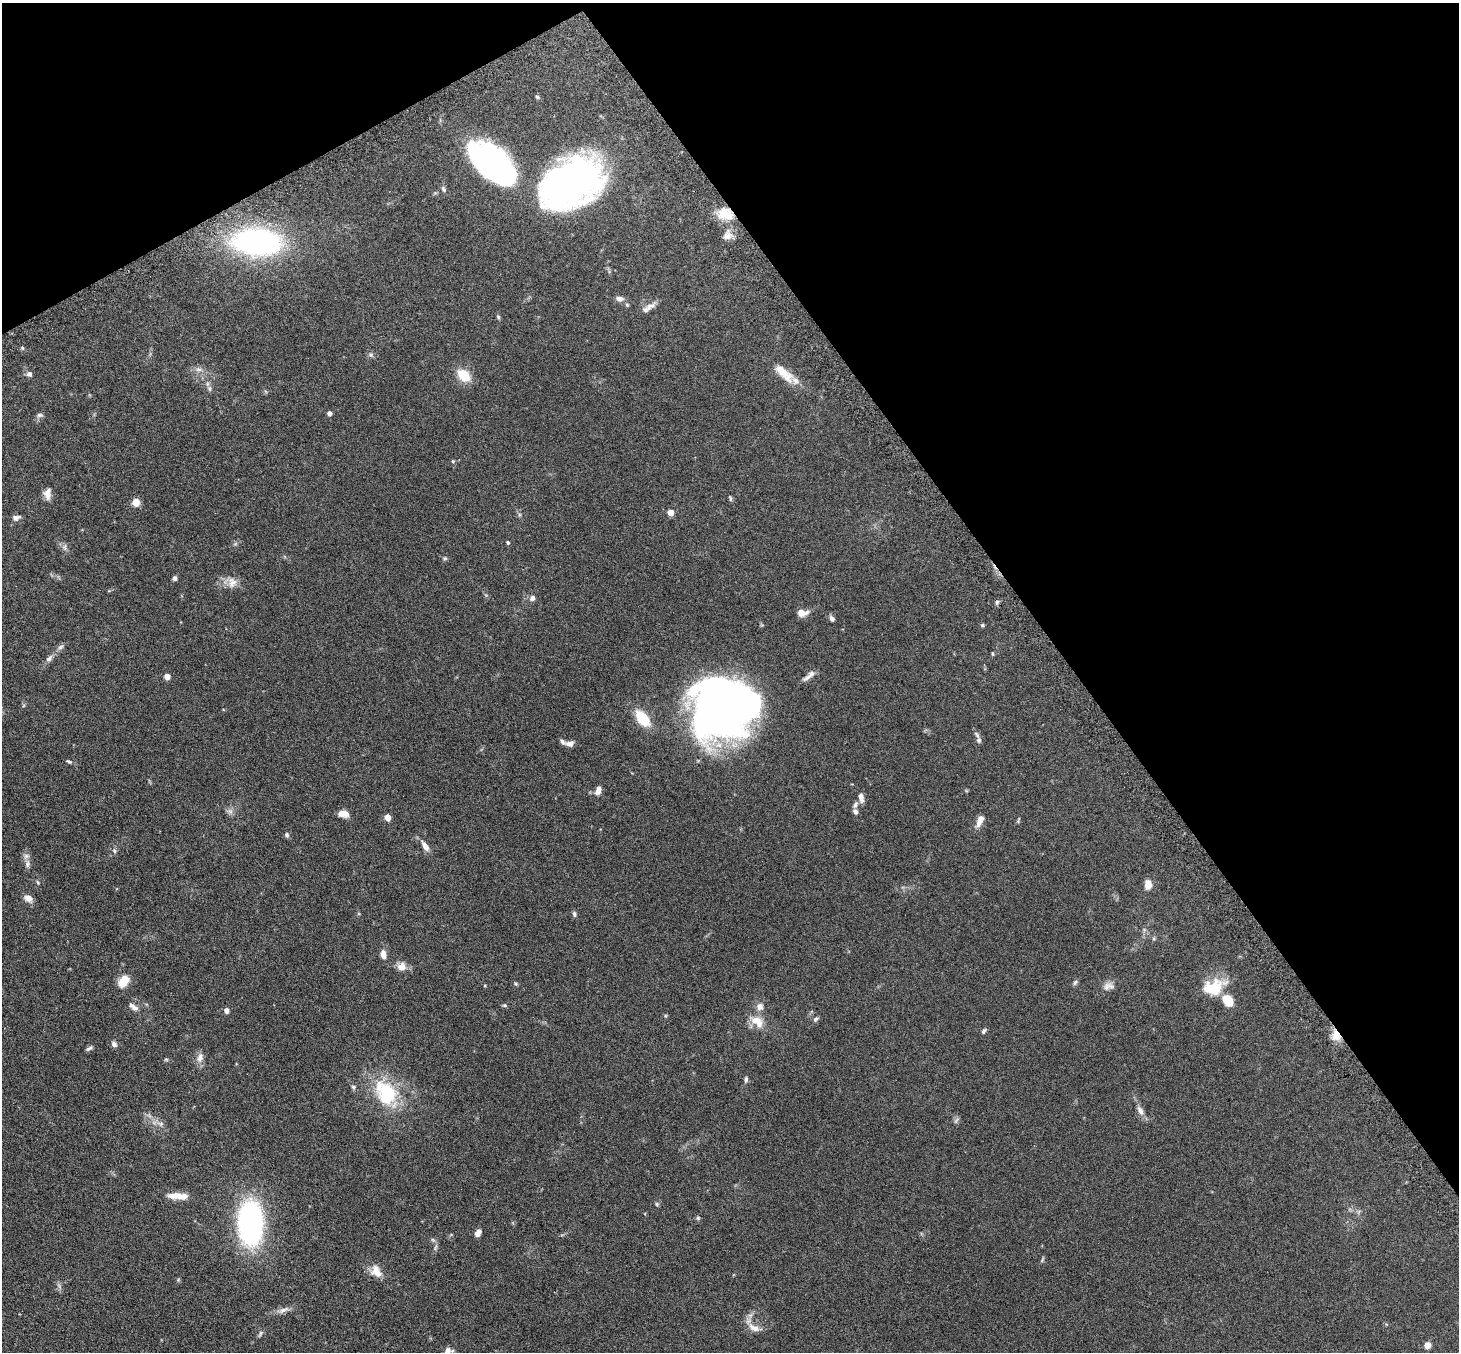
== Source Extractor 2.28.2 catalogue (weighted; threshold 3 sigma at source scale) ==
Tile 3 of 4 x 4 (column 3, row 1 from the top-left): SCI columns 2964-4420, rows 4238-5587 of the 5927 x 5916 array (HDU 1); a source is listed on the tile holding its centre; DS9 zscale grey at full resolution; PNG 1461 x 1354 px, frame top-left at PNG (2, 3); no overlay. Shown black and unused: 32% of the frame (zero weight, under 3 of 6 exposures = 4% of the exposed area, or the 3 px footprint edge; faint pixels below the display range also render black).
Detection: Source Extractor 2.28.2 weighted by HDU 2 'WHT'; one run over the whole footprint, this tile lists its part. Background 0.12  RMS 0.0045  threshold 0.0185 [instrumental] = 3 sigma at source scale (4.09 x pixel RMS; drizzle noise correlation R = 1.36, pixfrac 0.8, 0.05/0.05 arcsec/px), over >= 5 px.
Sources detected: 120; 3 too faint to see at this stretch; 3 inside a brighter object's white glare — not listed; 7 inside a brighter listed object's ellipse — not listed separately; the other 107 listed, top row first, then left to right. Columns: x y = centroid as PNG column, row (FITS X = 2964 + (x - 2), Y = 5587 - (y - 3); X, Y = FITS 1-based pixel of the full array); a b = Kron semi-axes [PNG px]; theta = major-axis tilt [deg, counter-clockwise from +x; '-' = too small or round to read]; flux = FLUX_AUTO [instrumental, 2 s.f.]
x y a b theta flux
537 97 7 5 -37 0.64
492 164 49 25 -40 120
572 184 63 41 31 160
443 189 10 6 -64 1.1
725 214 19 14 -14 8.8
728 235 14 11 29 3
257 242 43 23 -3 95
619 299 12 7 -5 1.7
627 305 6 4 -44 0.52
651 306 17 8 28 2.7
498 317 6 5 - 0.54
22 348 5 5 - 0.52
371 355 8 6 -15 1
198 369 10 6 -13 1.6
783 373 33 12 -42 7.2
29 374 6 6 - 1.7
464 375 17 12 -39 8.2
209 388 9 5 -83 1
329 413 5 4 - 1.7
40 415 10 6 8 1.1
453 461 5 5 - 0.45
47 494 13 8 88 3
730 498 8 4 -73 0.59
136 502 9 8 - 3.1
670 512 5 4 - 5.4
519 515 6 4 -90 0.64
16 518 10 6 13 1.6
508 542 4 4 - 0.64
64 547 10 6 -86 1.3
445 558 7 6 - 0.7
174 578 5 5 - 1.1
231 582 21 14 -14 4.3
532 598 7 6 - 1.5
997 602 7 5 77 0.74
802 613 10 7 1 4.5
832 618 7 5 -59 1.4
982 625 5 5 - 0.53
61 647 11 5 41 1.3
992 654 7 3 -89 0.46
49 658 13 7 45 1.8
167 676 5 4 - 3.9
807 677 16 7 36 2.2
724 701 67 49 -57 260
642 718 16 9 -51 14
977 735 10 5 -55 1.1
570 743 11 7 7 1.9
69 762 9 4 -23 0.76
598 790 12 7 71 2.1
861 797 13 6 -81 2.1
855 805 9 6 58 1.2
229 811 11 6 5 1.5
855 811 7 6 - 1.3
343 814 11 7 -11 3.8
387 817 5 4 - 6.1
1018 821 8 4 73 0.53
979 823 12 8 72 2.4
287 835 7 6 - 0.82
425 846 14 6 -57 2.8
114 851 7 5 -69 0.82
27 863 13 7 -83 1.8
38 882 6 5 - 0.54
1148 885 9 7 -89 4.3
28 898 12 8 -36 2.4
574 914 7 5 -75 0.89
1154 938 6 4 72 0.51
383 954 9 6 -82 3.1
401 966 13 12 - 3.2
124 981 12 8 52 7.7
1075 982 8 6 47 0.83
516 984 5 5 - 0.52
485 986 4 4 - 0.35
1108 986 16 10 15 2.7
1215 987 26 18 48 12
1228 1001 11 8 -47 10
505 1005 6 5 - 0.57
133 1007 15 6 -38 1.9
760 1007 10 9 - 2.5
226 1010 5 4 - 2.1
665 1016 5 5 - 0.45
816 1019 8 5 44 0.79
757 1021 21 12 -33 5.9
984 1031 8 5 49 0.82
1336 1036 15 11 -77 4.3
114 1044 8 6 -51 1.2
89 1048 9 4 25 0.91
200 1057 15 8 69 2.6
166 1059 5 5 - 0.51
746 1079 9 5 -90 0.85
353 1087 7 5 -3 0.77
386 1093 42 27 -60 27
1140 1111 12 7 -59 2.4
956 1120 9 5 63 0.91
160 1124 10 7 -6 1.8
173 1196 14 9 -3 3.5
657 1204 6 5 - 0.56
1358 1212 7 4 71 0.69
698 1218 5 5 - 0.64
250 1223 32 17 -89 110
478 1233 7 5 59 2.4
433 1240 7 4 -44 0.76
435 1247 11 4 68 0.92
376 1271 17 13 -51 4.4
178 1280 6 4 47 0.45
283 1310 20 7 18 2.5
754 1328 19 9 -29 3.6
260 1334 10 4 63 0.85
1427 1345 7 7 - 2.2
Overlapping masked pixels (flux is a lower limit): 2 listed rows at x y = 725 214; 1336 1036